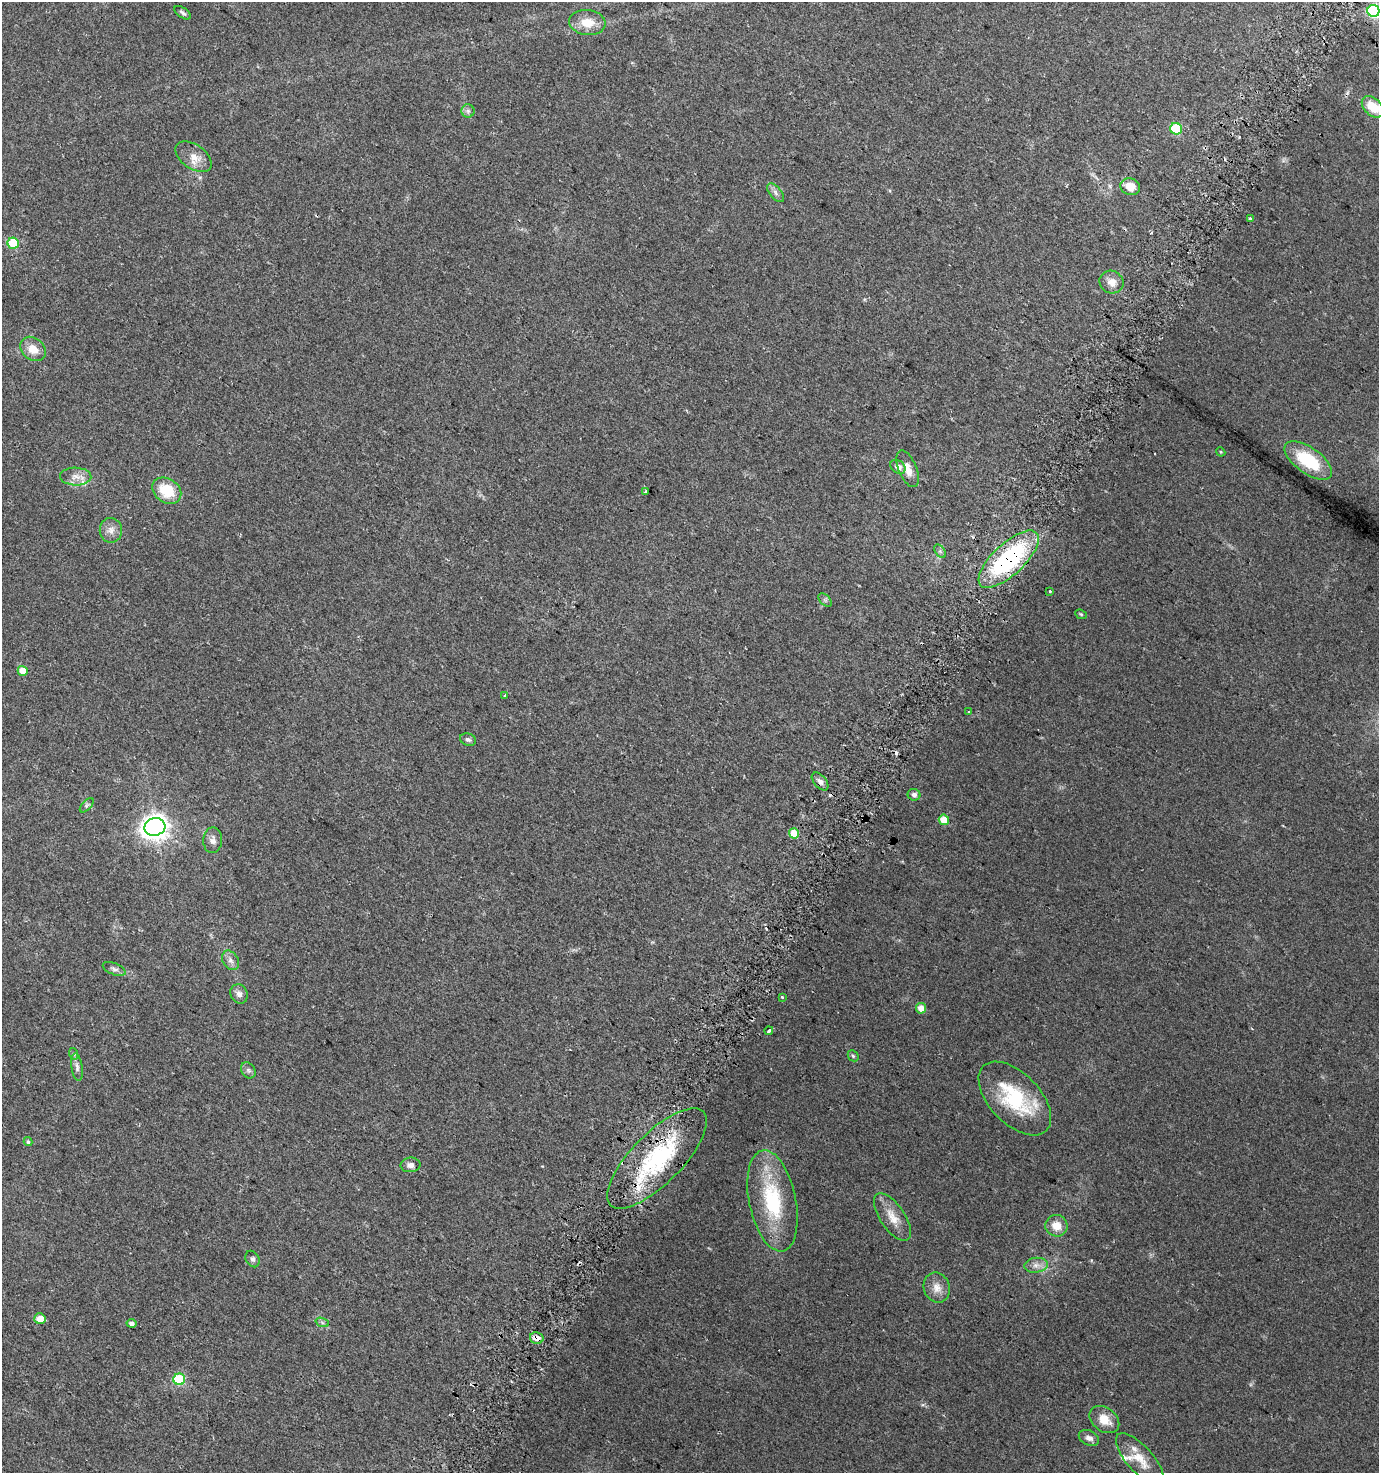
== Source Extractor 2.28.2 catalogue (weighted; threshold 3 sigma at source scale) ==
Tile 10 of 4 x 4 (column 2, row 3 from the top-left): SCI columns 1661-3037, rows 1489-2959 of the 6009 x 5925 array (HDU 1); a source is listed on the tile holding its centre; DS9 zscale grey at full resolution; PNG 1381 x 1475 px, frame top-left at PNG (2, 2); each listed source drawn as its Kron ellipse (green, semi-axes under 4 px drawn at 4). Shown black and unused: <1% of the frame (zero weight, under 2 of 3 exposures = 2% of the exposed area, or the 3 px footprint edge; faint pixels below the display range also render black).
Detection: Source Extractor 2.28.2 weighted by HDU 2 'WHT'; one run over the whole footprint, this tile lists its part. Background 0.0532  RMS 0.0089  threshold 0.0399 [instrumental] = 3 sigma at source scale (4.5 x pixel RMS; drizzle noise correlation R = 1.50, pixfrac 1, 0.0396/0.0396 arcsec/px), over >= 5 px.
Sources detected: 79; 9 cosmic-ray / hot-pixel residue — neither listed nor drawn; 5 inside a brighter listed object's ellipse — not listed separately; the other 65 listed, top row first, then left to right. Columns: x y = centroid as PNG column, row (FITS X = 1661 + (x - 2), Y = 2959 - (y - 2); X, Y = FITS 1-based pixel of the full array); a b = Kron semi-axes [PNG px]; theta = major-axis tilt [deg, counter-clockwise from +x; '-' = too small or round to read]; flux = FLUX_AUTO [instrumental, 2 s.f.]
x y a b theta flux
1373 11 6 6 - 150
182 13 9 5 -36 2
587 22 18 12 -7 15
1373 107 13 8 -42 18
468 111 6 6 - 2.4
1176 129 6 5 - 52
194 157 20 12 -35 11
1130 187 10 8 -18 11
775 193 11 6 -50 3.1
1250 218 3 3 - 1.6
13 243 6 5 - 47
1111 282 12 11 - 7.7
33 349 14 11 -38 12
1221 452 5 3 - 0.81
1308 460 27 13 -35 45
898 467 8 6 -35 4.9
908 469 19 9 -68 9.3
76 476 16 9 -2 7.2
167 491 15 12 -32 27
645 491 3 2 - 1.2
111 530 12 11 - 6.2
940 551 7 4 -55 1.8
1009 559 38 15 43 120
1050 591 3 3 - 1
825 600 8 5 -45 1.9
1081 614 6 4 -22 1.2
23 671 5 4 - 15
505 695 4 2 - 0.66
968 712 3 2 - 0.77
468 740 8 6 -21 2.3
820 781 10 6 -49 3.7
914 795 6 6 - 3.1
87 805 9 4 46 1.7
944 820 5 5 - 12
155 827 10 9 - 830
794 833 5 5 - 21
213 840 13 9 88 4.7
230 960 10 7 -58 4.2
114 969 12 5 -23 2.9
239 994 10 8 -65 4
782 997 3 3 - 4.9
921 1008 5 5 - 6.8
769 1031 4 3 - 8.5
74 1054 6 4 -71 1.2
853 1056 6 5 - 1.2
77 1067 14 5 -81 3.6
248 1070 8 6 -57 2.4
1015 1098 45 25 -46 63
28 1142 4 4 - 1.5
657 1158 66 25 45 95
410 1165 10 7 5 4.7
772 1201 51 23 -78 68
892 1217 27 12 -55 14
1056 1226 11 10 - 11
253 1259 8 6 -64 2.4
1036 1265 12 7 7 5.2
937 1288 15 13 -70 8.5
40 1319 6 5 - 9.9
322 1322 7 4 -20 1.7
131 1323 5 4 - 3
537 1338 7 6 - 6.7
179 1379 6 5 - 55
1104 1420 16 11 -37 13
1089 1438 11 7 -24 4.2
1140 1459 32 13 -48 17
Overlapping masked pixels (flux is a lower limit): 4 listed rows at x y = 1009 559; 820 781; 657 1158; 537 1338
Isophote crosses this tile's border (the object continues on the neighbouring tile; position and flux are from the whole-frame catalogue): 2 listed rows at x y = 1373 11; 1373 107